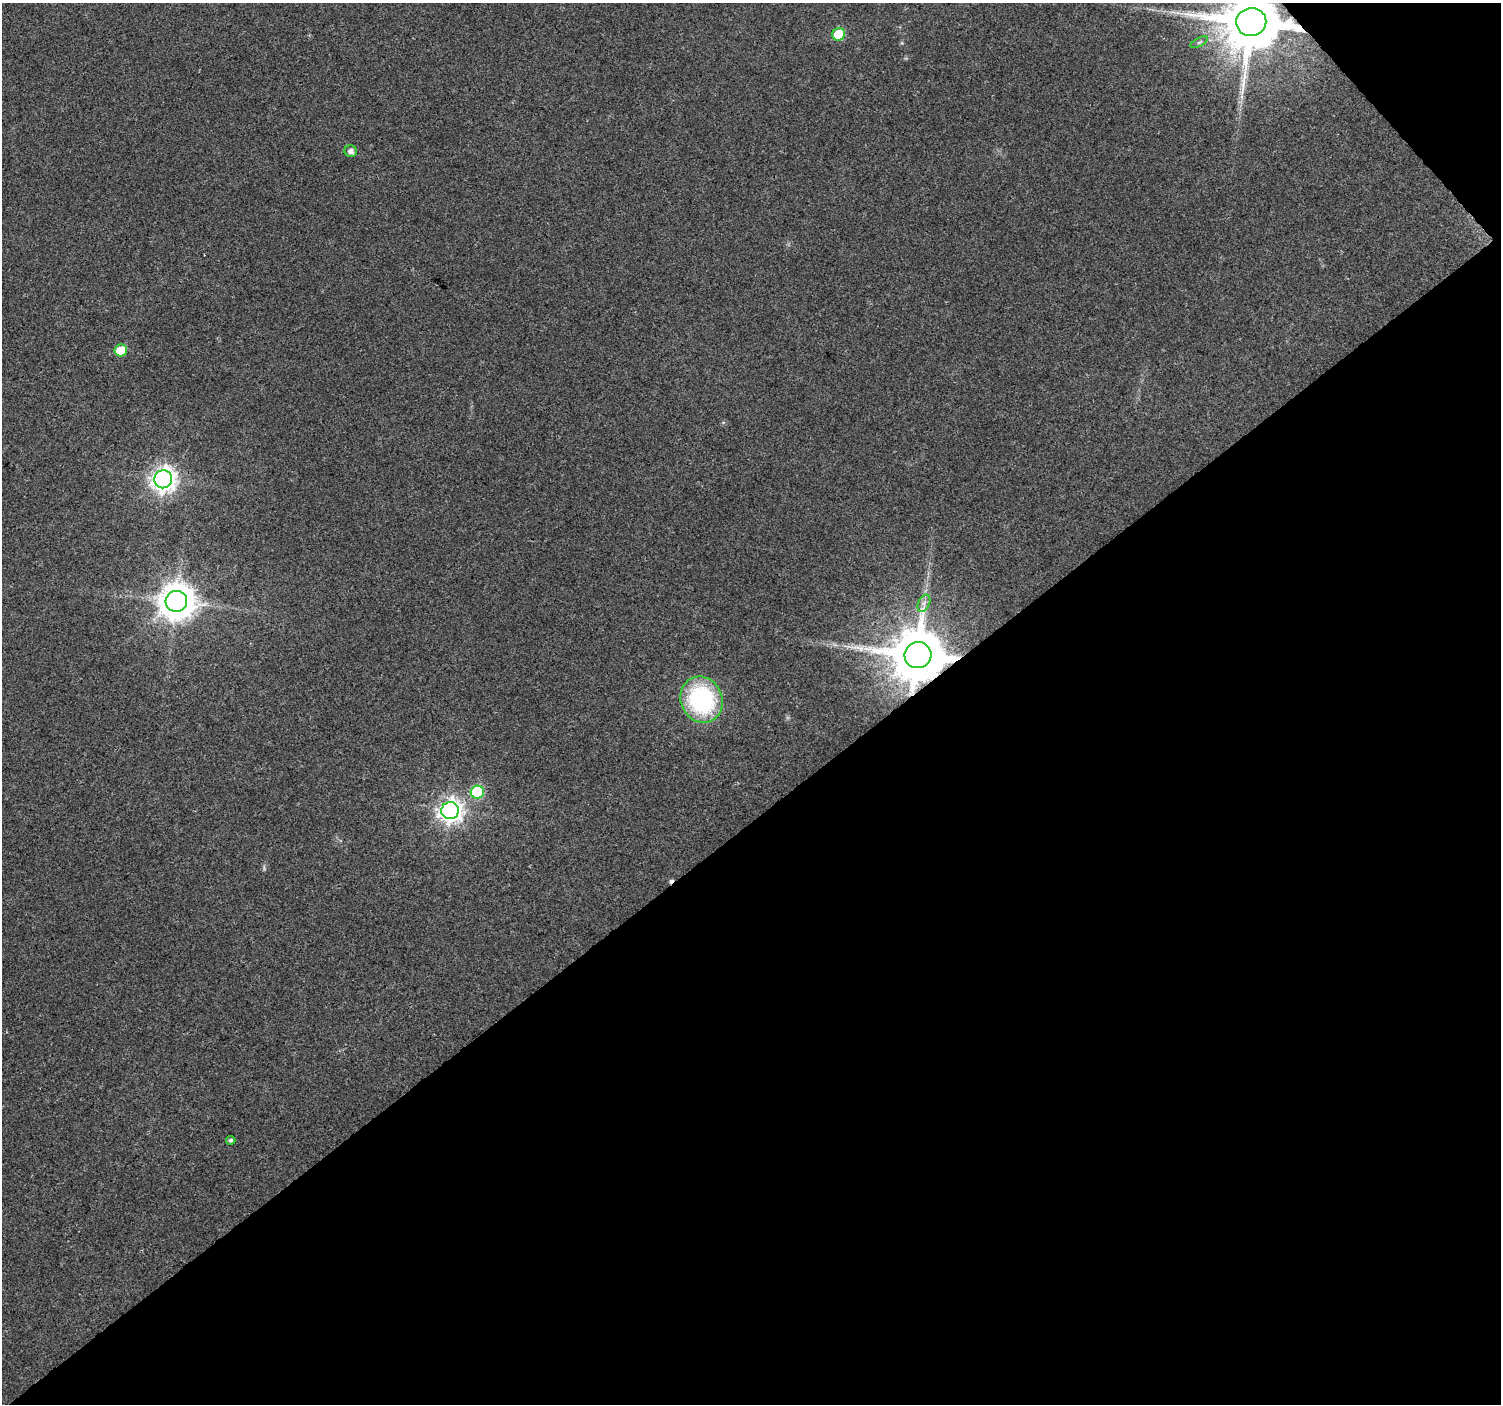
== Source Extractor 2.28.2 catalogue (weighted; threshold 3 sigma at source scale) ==
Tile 12 of 4 x 4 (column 4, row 3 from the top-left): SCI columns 4505-6003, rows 1549-2950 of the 6010 x 5964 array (HDU 1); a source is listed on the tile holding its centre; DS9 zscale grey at full resolution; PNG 1503 x 1406 px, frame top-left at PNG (2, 3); each listed source drawn as its Kron ellipse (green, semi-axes under 4 px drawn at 4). Shown black and unused: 43% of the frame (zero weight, under 3 of 4 exposures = <1% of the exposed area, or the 3 px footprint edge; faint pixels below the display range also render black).
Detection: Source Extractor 2.28.2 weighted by HDU 2 'WHT'; one run over the whole footprint, this tile lists its part. Background 0.037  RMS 0.004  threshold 0.0179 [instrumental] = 3 sigma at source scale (4.5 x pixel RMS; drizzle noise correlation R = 1.50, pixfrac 1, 0.0396/0.0396 arcsec/px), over >= 5 px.
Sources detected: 15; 2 cosmic-ray / hot-pixel residue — neither listed nor drawn; the other 13 listed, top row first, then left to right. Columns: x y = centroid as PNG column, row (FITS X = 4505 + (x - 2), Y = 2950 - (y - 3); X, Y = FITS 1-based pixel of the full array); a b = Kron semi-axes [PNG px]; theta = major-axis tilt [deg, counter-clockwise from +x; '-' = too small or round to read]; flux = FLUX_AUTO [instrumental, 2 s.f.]
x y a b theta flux
1251 22 15 14 - 3600
839 34 6 6 - 17
1199 42 9 3 29 0.82
351 151 6 6 - 1.9
121 350 6 6 - 13
163 479 9 9 - 320
176 601 11 10 - 920
924 603 9 5 65 1.6
918 655 13 13 - 3000
701 700 23 20 -64 52
477 792 6 6 - 37
450 811 9 8 - 280
231 1140 4 4 - 0.87
Overlapping masked pixels (flux is a lower limit): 2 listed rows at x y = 1251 22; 918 655
Isophote crosses this tile's border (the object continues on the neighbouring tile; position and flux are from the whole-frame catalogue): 1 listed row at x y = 1251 22